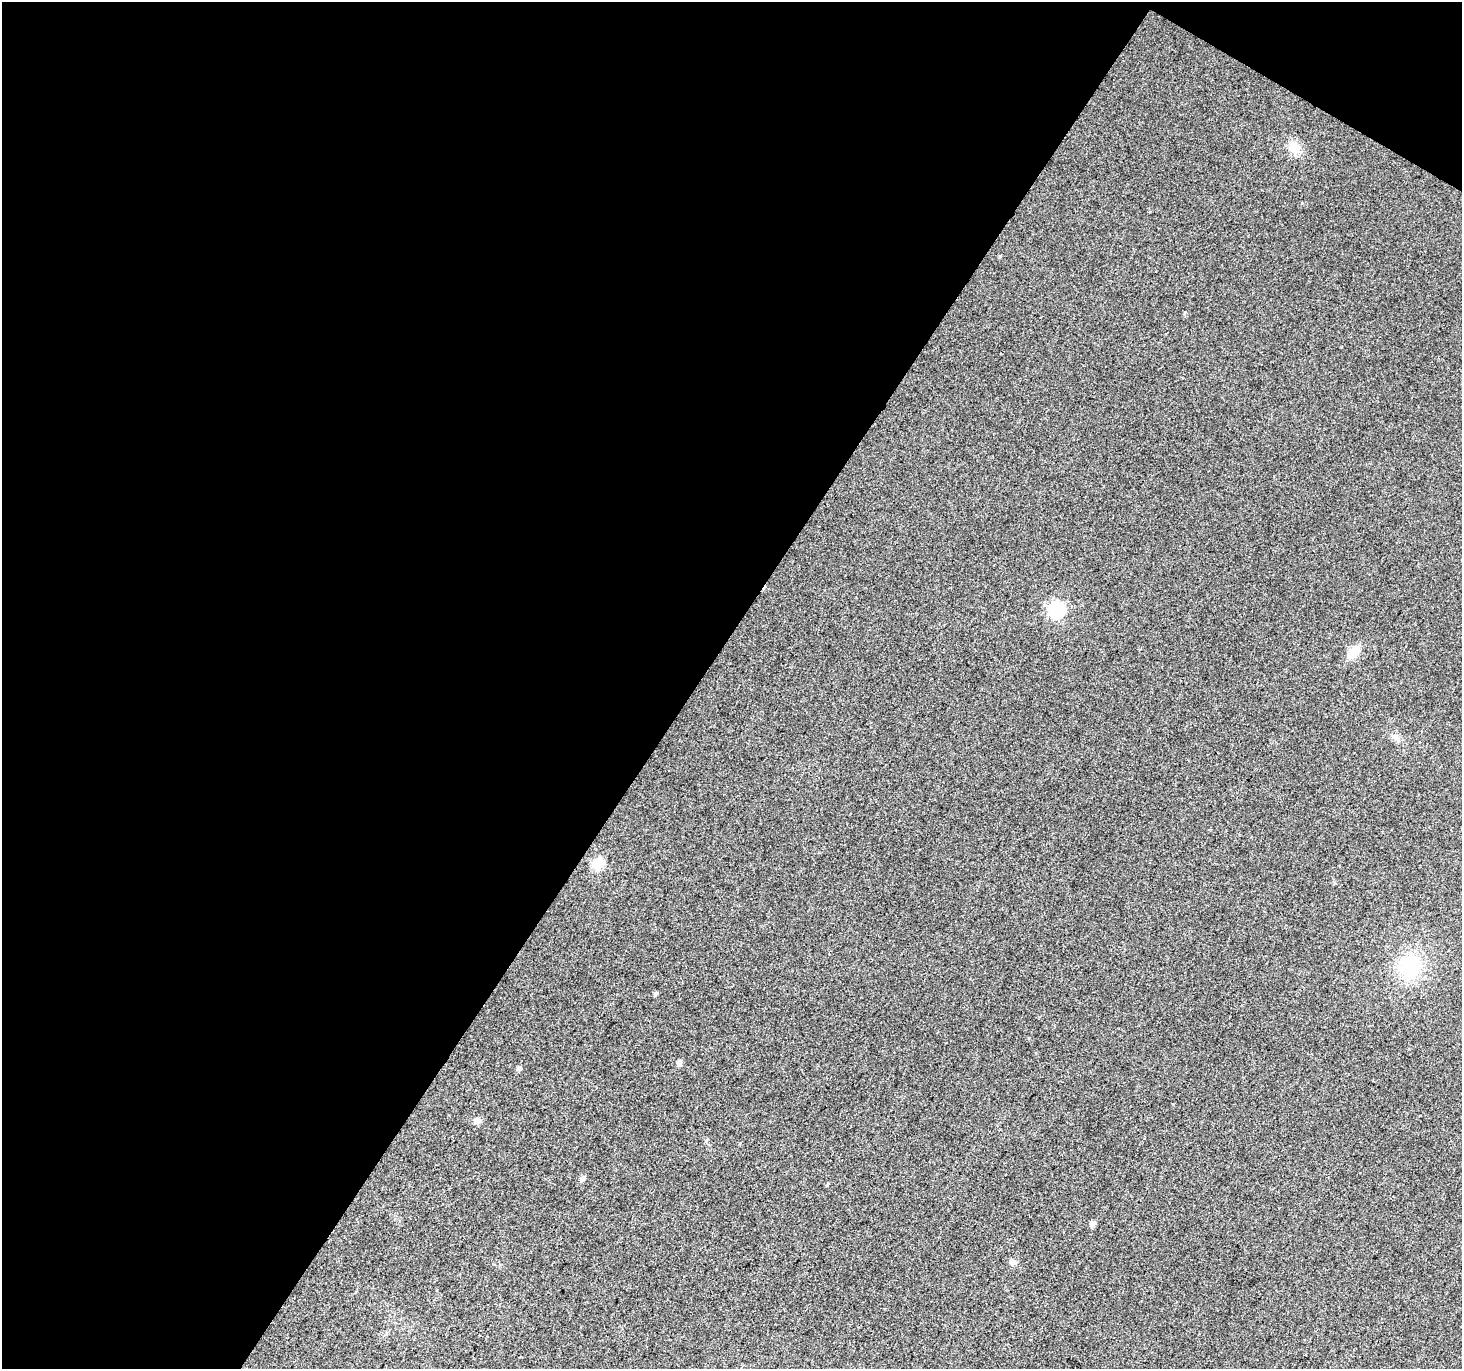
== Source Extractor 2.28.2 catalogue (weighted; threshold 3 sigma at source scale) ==
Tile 1 of 2 x 2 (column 1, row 1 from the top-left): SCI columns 6-1465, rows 1490-2856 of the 2925 x 2958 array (HDU 1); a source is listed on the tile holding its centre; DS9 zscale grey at full resolution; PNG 1464 x 1371 px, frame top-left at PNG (2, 2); no overlay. Shown black and unused: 49% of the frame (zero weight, under 3 of 4 exposures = <1% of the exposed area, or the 3 px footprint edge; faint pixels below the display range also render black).
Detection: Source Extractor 2.28.2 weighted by HDU 2 'WHT'; one run over the whole footprint, this tile lists its part. Background 0.0834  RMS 0.012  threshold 0.0545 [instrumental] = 3 sigma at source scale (4.5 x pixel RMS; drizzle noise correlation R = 1.50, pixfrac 1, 0.0396/0.0396 arcsec/px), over >= 5 px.
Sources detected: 14; all 14 listed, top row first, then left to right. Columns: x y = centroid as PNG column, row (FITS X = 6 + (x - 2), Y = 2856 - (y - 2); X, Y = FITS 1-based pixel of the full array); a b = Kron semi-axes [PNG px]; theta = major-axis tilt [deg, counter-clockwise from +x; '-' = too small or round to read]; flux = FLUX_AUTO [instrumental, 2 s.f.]
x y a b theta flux
1294 148 13 11 -53 17
1000 256 4 3 - 1.1
1057 610 7 7 - 240
1354 652 15 8 46 21
1396 737 10 8 -74 5.2
598 863 6 6 - 80
1410 966 24 22 -88 75
655 994 5 4 - 2.4
679 1063 6 5 - 5.3
518 1068 6 5 - 2.9
477 1121 8 7 - 5.6
582 1179 6 5 - 4.1
1093 1223 6 5 - 6
1012 1262 8 7 - 3.5
Unlisted compact peaks at least as high as the median listed source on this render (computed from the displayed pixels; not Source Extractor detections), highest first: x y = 1185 312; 827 1185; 1302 203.